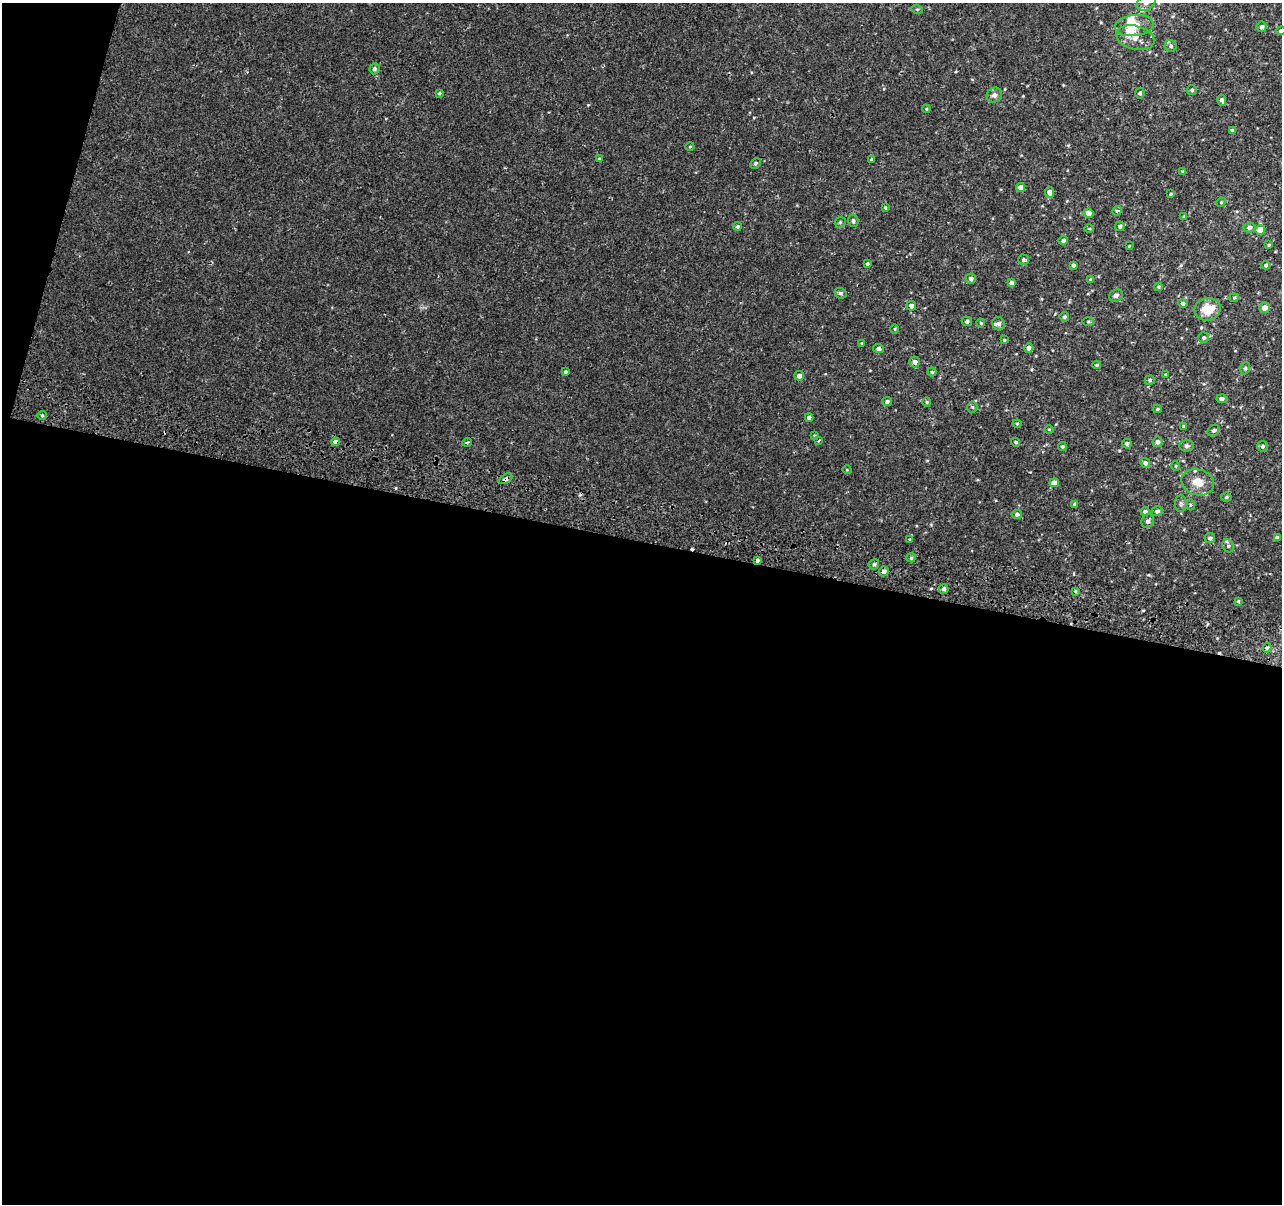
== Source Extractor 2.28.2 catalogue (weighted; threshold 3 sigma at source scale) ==
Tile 13 of 4 x 4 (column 1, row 4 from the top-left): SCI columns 23-1302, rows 331-1532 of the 5158 x 5405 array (HDU 1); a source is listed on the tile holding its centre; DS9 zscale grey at full resolution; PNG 1284 x 1206 px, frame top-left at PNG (2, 3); each listed source drawn as its Kron ellipse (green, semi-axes under 4 px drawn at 4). Shown black and unused: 57% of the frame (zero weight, under 2 of 3 exposures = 3% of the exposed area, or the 3 px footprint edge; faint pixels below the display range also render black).
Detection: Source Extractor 2.28.2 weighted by HDU 2 'WHT'; one run over the whole footprint, this tile lists its part. Background 0.00219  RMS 0.0029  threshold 0.013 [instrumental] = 3 sigma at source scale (4.5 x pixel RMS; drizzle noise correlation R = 1.50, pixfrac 1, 0.0396/0.0396 arcsec/px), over >= 5 px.
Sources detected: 127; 2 cosmic-ray / hot-pixel residue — neither listed nor drawn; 6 inside a brighter listed object's ellipse — not listed separately; the other 119 listed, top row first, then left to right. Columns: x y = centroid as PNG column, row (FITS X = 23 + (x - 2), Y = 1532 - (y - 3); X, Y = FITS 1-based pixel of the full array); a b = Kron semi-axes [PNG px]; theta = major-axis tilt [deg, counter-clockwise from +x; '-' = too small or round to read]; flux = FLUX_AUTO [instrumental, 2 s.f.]
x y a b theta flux
1146 3 10 7 30 1.2
917 9 5 3 - 0.26
1134 25 19 10 7 4.3
1262 27 5 5 - 0.81
1281 31 5 4 - 0.58
1135 38 19 12 -14 3.3
1171 46 6 6 - 0.7
374 69 5 5 - 0.61
1192 90 5 4 - 0.43
439 93 4 3 - 0.35
1140 93 5 4 - 0.53
994 95 8 7 - 1.1
1222 100 6 4 -77 0.79
926 109 4 3 - 0.26
1232 131 4 4 - 1
690 147 4 3 - 0.23
599 159 4 4 - 0.32
871 159 4 3 - 0.3
755 163 6 5 - 0.49
1183 171 4 3 - 0.39
1021 187 4 4 - 1.9
1049 192 5 4 - 1.2
1171 194 4 3 - 0.29
1221 202 5 4 - 0.29
885 208 3 3 - 0.29
1117 211 5 4 - 0.41
1088 213 5 4 - 1.7
1184 216 4 3 - 0.28
853 221 6 5 - 0.61
840 222 6 5 - 0.4
1120 226 5 5 - 0.66
737 227 4 4 - 0.38
1249 228 6 5 - 0.98
1089 229 5 3 - 0.26
1260 230 5 5 - 3.6
1063 240 5 4 - 0.59
1269 245 3 3 - 0.4
1129 246 3 3 - 0.21
1023 260 5 5 - 0.61
867 264 4 3 - 0.35
1073 265 4 4 - 0.55
1266 265 4 4 - 0.52
971 279 5 5 - 0.81
1090 279 4 4 - 0.25
1012 283 4 4 - 0.96
1159 287 4 4 - 0.31
840 293 6 5 - 0.58
1116 296 7 6 - 0.88
1234 298 5 4 - 0.35
1183 303 5 4 - 0.77
911 306 5 5 - 0.9
1264 308 5 5 - 2.2
1208 309 13 11 14 5.6
1064 317 5 4 - 0.58
967 321 5 4 - 0.63
1088 322 5 3 - 0.31
981 323 4 4 - 0.31
999 324 7 6 - 0.84
895 329 5 3 - 0.26
1203 338 5 5 - 0.61
1004 340 3 3 - 0.28
862 343 4 4 - 0.26
1029 348 5 4 - 0.93
878 349 5 4 - 0.81
915 362 5 5 - 1.1
1097 365 4 3 - 0.34
1245 368 6 5 - 0.44
565 372 4 4 - 0.54
932 372 4 4 - 0.37
1165 374 3 2 - 0.22
799 376 5 4 - 1.2
1150 380 5 4 - 0.4
1222 399 5 4 - 0.83
887 402 5 4 - 0.7
927 402 4 4 - 0.33
972 407 5 5 - 0.37
1157 409 4 3 - 0.38
42 415 4 4 - 0.39
809 417 4 3 - 1
1017 424 4 4 - 0.28
1184 426 4 4 - 0.46
1049 429 5 3 - 0.23
1213 431 6 5 - 0.65
814 435 4 3 - 0.28
819 440 3 3 - 0.26
335 442 4 3 - 3.3
467 442 5 3 - 0.29
1016 442 4 4 - 0.51
1157 442 5 5 - 0.83
1127 444 5 4 - 0.56
1187 446 7 5 1 0.58
1263 446 5 5 - 0.6
1062 447 4 4 - 0.45
1145 463 5 5 - 0.78
1176 466 5 3 - 0.24
847 470 5 3 - 0.23
505 479 7 4 27 1.1
1198 482 16 13 -16 3.4
1054 483 5 4 - 2.3
1226 497 5 4 - 0.38
1074 504 4 3 - 0.39
1181 504 8 6 89 0.64
1190 505 5 3 - 0.33
1145 511 4 4 - 0.71
1157 511 6 5 - 0.7
1017 514 5 4 - 0.68
1148 521 7 6 - 1
1210 538 5 5 - 0.71
1277 538 4 4 - 0.95
909 539 3 3 - 0.24
1228 546 7 5 -67 0.68
911 558 5 4 - 0.37
757 560 4 3 - 1.8
874 564 5 5 - 0.61
884 571 5 5 - 1.1
944 589 5 5 - 0.7
1075 591 4 3 - 0.32
1238 601 4 3 - 0.35
1267 648 5 4 - 0.48
Overlapping masked pixels (flux is a lower limit): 3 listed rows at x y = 335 442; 505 479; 757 560
Isophote crosses this tile's border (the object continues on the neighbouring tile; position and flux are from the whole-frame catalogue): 2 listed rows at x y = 1146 3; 1281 31